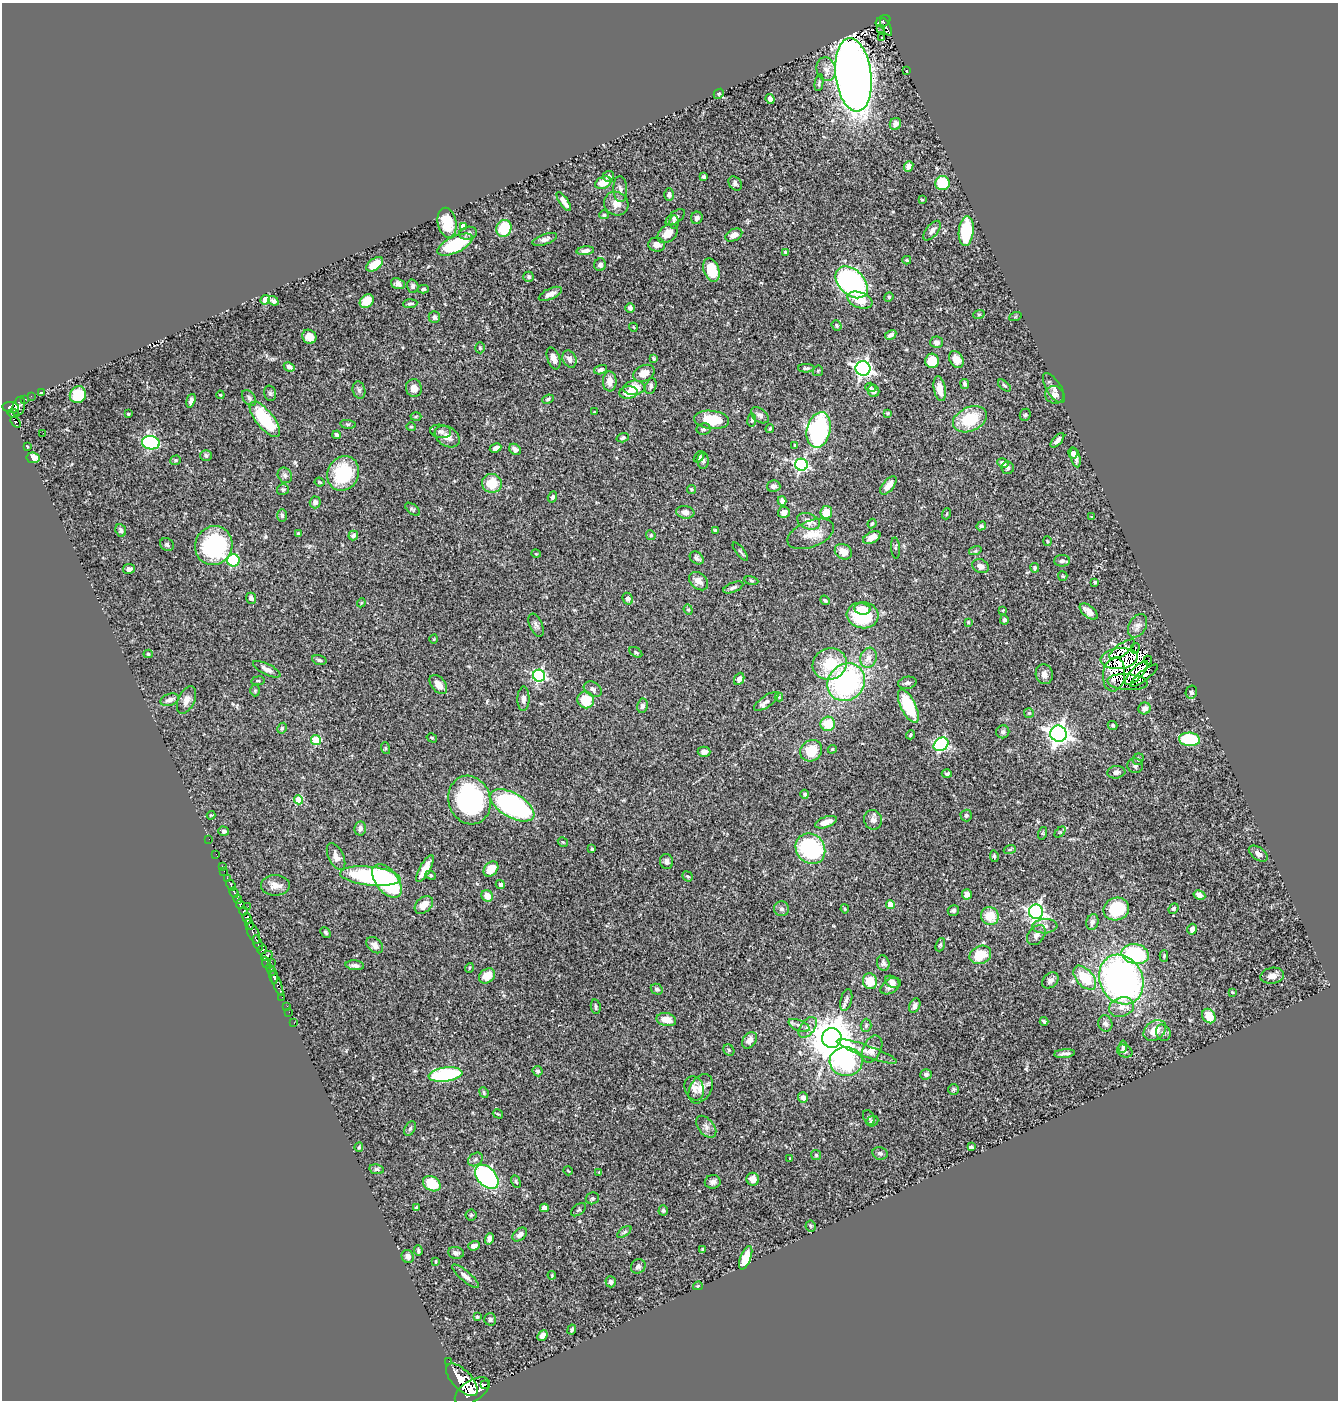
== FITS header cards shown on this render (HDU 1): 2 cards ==
NAXIS1  =                 1336
NAXIS2  =                 1398

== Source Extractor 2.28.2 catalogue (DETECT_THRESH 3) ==
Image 1336 x 1398 px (HDU 1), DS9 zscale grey, 1 PNG px = 1 image px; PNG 1340 x 1402 px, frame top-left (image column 1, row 1398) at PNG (2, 3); each listed source drawn as its Kron ellipse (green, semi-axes under 4 px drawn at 4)
Background 0.506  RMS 0.023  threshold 0.0699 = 3 sigma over >= 5 px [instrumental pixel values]
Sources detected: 422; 3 with non-positive FLUX_AUTO (blend fragments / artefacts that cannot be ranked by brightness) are neither listed nor drawn; the other 419 listed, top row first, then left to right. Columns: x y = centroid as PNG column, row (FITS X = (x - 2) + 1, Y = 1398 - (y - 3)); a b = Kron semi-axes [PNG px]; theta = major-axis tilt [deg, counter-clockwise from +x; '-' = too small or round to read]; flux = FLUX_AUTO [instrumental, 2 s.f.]
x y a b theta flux
883 21 8 5 28 130
886 27 10 3 -63 96
881 28 3 2 - 4.6
881 38 3 2 - 2.2
826 69 12 9 -77 11
907 71 2 2 - 1.3
853 75 37 18 -83 1900
819 83 8 4 79 2.9
719 94 5 4 - 2
770 99 5 4 - 6
895 124 6 5 - 9.4
909 166 5 4 - 8.6
608 176 6 5 - 5.9
704 177 3 3 - 3.4
603 183 8 6 21 21
735 183 8 5 -49 4.8
942 183 7 7 - 80
620 189 13 7 -87 6.3
669 195 6 5 - 4.8
922 200 3 2 - 1.2
564 202 11 4 -56 9.4
616 204 12 11 - 14
604 215 5 4 - 2.4
675 217 11 5 36 5.6
697 218 6 5 - 5.3
674 222 6 5 - 2.9
447 223 15 9 -78 44
463 226 4 4 - 11
504 228 8 7 - 57
932 231 12 5 51 7.4
966 231 15 7 84 87
468 233 9 6 12 4.3
668 233 11 8 39 19
734 235 9 6 26 9.1
545 239 13 5 20 6.1
455 245 19 8 25 93
657 245 8 7 - 9.4
585 251 9 4 8 6.5
785 252 4 3 - 2.3
907 260 4 3 - 1.8
375 264 10 5 35 24
600 265 6 6 - 5.4
711 270 12 7 -70 37
529 277 5 5 - 3
852 282 19 12 -44 340
398 284 7 5 -20 5.6
413 286 7 5 -74 3.8
423 289 5 4 - 2.9
550 294 12 5 24 8.6
889 297 5 4 - 1.8
265 300 5 4 - 34
860 300 13 8 -21 25
273 301 5 4 - 5
367 301 8 6 40 24
410 304 7 4 5 3.1
630 308 5 4 - 4.8
979 314 6 3 19 1.9
434 317 6 5 - 4.1
1015 317 6 4 19 1.8
837 325 5 4 - 3
633 327 4 3 - 1.3
891 335 6 4 30 5.9
309 337 7 6 - 15
936 342 6 6 - 5.2
480 348 5 4 - 2.2
554 358 11 6 -70 10
569 359 9 6 -64 8.7
654 359 4 3 - 2.2
956 359 9 6 -58 16
932 361 7 7 - 36
289 367 6 4 -27 5.9
806 368 8 4 1 2.5
863 368 7 7 - 520
601 370 6 4 18 3.8
818 371 5 5 - 2.3
644 373 11 8 25 16
610 381 10 7 89 13
965 384 5 4 - 3.3
651 386 8 5 72 4.8
1004 386 7 4 -40 2.5
870 387 5 4 - 2.3
414 388 9 8 - 11
634 388 10 7 6 30
1054 388 17 7 -58 7.9
940 389 13 6 -79 16
359 390 9 6 -76 4.7
873 391 6 5 - 4.7
41 393 4 3 - 2.2
270 393 8 6 -75 3.1
628 393 9 6 6 17
78 395 8 8 - 45
220 395 4 3 - 1.4
1054 395 9 8 - 7.8
31 396 2 2 - 5.6
249 398 9 5 -51 4.4
25 399 3 3 - 13
548 399 6 4 24 2.7
191 401 7 4 73 5.1
19 406 10 6 73 240
11 407 8 5 -7 410
594 412 3 3 - 1.3
13 413 6 4 -8 140
887 413 3 3 - 1.9
128 414 3 2 - 1.5
760 415 10 6 -38 5.6
1025 415 6 5 - 2.5
416 417 5 3 - 1.8
265 419 21 9 -51 91
970 419 18 12 25 62
712 420 17 9 -6 51
752 420 6 4 83 2.3
16 422 6 4 -52 150
348 424 8 4 -8 2.5
411 427 5 4 - 1.9
703 429 7 5 8 3.7
770 429 4 3 - 1.9
819 430 18 11 76 280
441 431 10 6 -8 6.1
43 433 2 2 - 1.1
336 435 4 3 - 2.9
447 437 14 9 -32 13
623 438 6 4 17 2.9
1057 440 9 4 47 6.2
151 443 9 6 -9 180
795 445 3 3 - 1.5
27 447 3 2 - 1.4
495 448 6 4 27 7.7
515 449 6 5 - 6.3
1073 453 5 4 - 5.5
206 455 6 5 - 3.5
699 457 6 4 51 3.9
1075 457 10 4 -76 6.9
33 458 6 5 - 19
175 460 5 4 - 2.5
703 461 8 5 -88 3.8
1003 463 6 5 - 6.9
801 465 6 6 - 260
1008 468 6 6 - 3.4
343 474 18 15 62 87
285 475 8 6 -57 4.4
320 482 5 3 - 1.7
492 483 10 9 - 38
888 485 11 5 50 11
774 486 6 5 - 5.8
283 489 6 5 - 3.5
692 489 4 4 - 2.2
552 497 5 4 - 3.2
782 501 5 4 - 5.5
315 502 6 5 - 6.4
413 509 9 4 -37 2.7
685 512 9 6 -10 9.7
784 512 6 5 - 8.5
826 512 6 6 - 28
946 514 5 3 - 1.4
282 515 6 5 - 3.1
1091 517 4 2 - 1
809 521 12 7 -22 15
872 524 5 3 - 2
981 526 5 4 - 2.8
121 530 6 5 - 3.4
715 531 3 3 - 2.6
298 534 3 3 - 1.8
811 534 24 13 22 27
651 535 5 4 - 2.2
353 536 5 4 - 4.4
872 537 9 5 26 14
1047 541 5 3 - 1.5
167 545 7 6 - 3.2
214 545 20 18 61 170
895 548 11 4 -85 2.5
975 551 6 4 17 2.1
740 552 11 4 -52 2.6
843 552 9 7 -33 16
536 554 5 3 - 1.2
697 558 7 5 -41 4.4
233 560 6 6 - 99
1062 561 8 5 1 5
980 566 8 6 -28 9.7
1035 568 5 4 - 2.9
129 569 6 5 - 5.3
1063 576 5 4 - 1.7
698 581 11 7 -41 11
751 581 7 3 -9 2.2
1095 582 4 4 - 2.4
733 587 11 4 21 4.6
251 598 5 5 - 4.8
628 599 6 5 - 7.9
825 600 5 4 - 2.6
361 603 4 3 - 1.5
862 609 8 5 -9 15
688 610 5 4 - 2
1003 610 3 3 - 1.1
1089 611 11 5 -40 15
863 615 16 13 -6 85
1004 620 5 4 - 3
968 622 4 3 - 1.5
536 625 12 6 -66 5.3
1137 626 13 8 60 8.7
434 639 4 3 - 1.2
1135 648 5 2 - 0.088
1122 649 15 5 35 13
636 652 7 4 -31 2.5
148 654 4 4 - 2.3
868 658 10 8 72 12
1119 658 18 10 6 21
319 660 7 4 -15 3.4
1148 660 4 3 - 370
830 664 17 15 22 55
267 669 15 5 -27 8.2
1137 673 15 6 47 2.9
1044 674 10 8 -76 8.9
1114 674 17 11 82 36
539 676 6 6 - 260
1144 676 17 5 38 6
739 679 6 5 - 7.6
258 681 7 3 8 1.6
846 682 20 18 49 310
1128 682 20 7 -4 16
907 683 9 6 11 4.9
438 684 11 7 -51 14
593 689 10 6 -32 5.8
255 690 6 5 - 2.4
1191 692 6 5 - 4.1
779 697 4 4 - 1.5
523 699 12 6 89 6.7
169 700 9 6 20 6.9
186 700 15 8 65 10
586 700 8 8 - 36
766 702 14 5 35 7.6
642 706 7 5 81 5.9
908 706 18 7 -64 86
1145 708 6 6 - 8.5
1029 713 5 5 - 1.9
828 724 7 7 - 37
1113 725 5 4 - 2.2
282 728 5 4 - 2.2
1003 732 6 6 - 4
1058 734 8 8 - 1000
910 735 5 3 - 2.3
432 738 5 3 - 1.6
1190 739 10 6 -5 110
316 740 5 5 - 65
941 744 8 6 36 250
385 748 6 4 -71 1.8
832 749 4 4 - 2
811 751 11 10 - 40
704 752 6 5 - 9.8
1138 759 6 5 - 2.5
1135 766 8 7 - 5.3
1116 772 9 6 6 5.5
947 774 5 4 - 3.8
805 794 4 4 - 3
299 800 4 4 - 50
469 800 24 21 -72 230
512 805 24 12 -30 340
211 815 4 4 - 1.4
966 815 6 5 - 3.5
873 820 10 9 - 8.2
826 822 11 5 19 13
360 828 7 6 - 6.7
223 831 5 4 - 4.8
1060 832 6 4 44 2.2
1043 833 6 4 72 2.2
209 839 2 2 - 2.5
563 842 5 3 - 1.4
592 849 3 3 - 2
810 849 16 14 -53 170
1010 849 6 4 20 2.1
216 854 2 2 - 2.9
1258 854 11 6 -35 7.8
994 856 6 4 -82 2.5
336 857 14 7 -64 12
667 861 7 6 - 5.6
222 867 2 2 - 7.9
425 868 15 5 60 22
491 869 8 6 47 25
224 871 2 2 - 11
431 875 5 4 - 2.2
370 876 30 9 -6 200
688 876 6 4 -39 2.5
227 878 2 2 - 6.7
387 881 19 11 -52 170
500 884 4 4 - 5.9
231 885 6 3 -66 99
275 885 14 10 0 13
234 893 5 3 - 160
967 894 5 5 - 8.5
1199 895 6 4 -29 7.9
487 896 6 5 - 16
238 899 4 3 - 230
240 904 5 3 - 330
890 904 4 4 - 27
424 905 10 7 42 17
248 906 2 2 - 7.3
782 909 7 7 - 5
845 909 4 3 - 1.8
1116 909 13 11 20 80
1173 909 5 4 - 2.7
953 910 6 5 - 3.5
244 911 4 3 - 220
1036 912 7 7 - 420
990 916 9 8 - 34
247 918 5 4 - 440
1092 922 8 6 71 5.9
249 924 5 3 - 160
1045 926 12 7 3 9
1192 929 5 5 - 8.8
253 933 11 5 -66 330
325 933 6 4 -47 2.5
1036 935 11 7 50 8.3
258 943 8 3 -70 190
375 945 9 7 -42 8.1
940 945 7 4 70 2.3
262 950 5 4 - 260
1135 954 14 10 -12 120
980 955 11 8 26 33
267 956 6 4 36 120
1164 956 6 4 87 2.5
271 962 4 3 - 18
267 963 6 3 -67 130
883 963 8 6 -75 4.1
355 965 9 5 -5 6.1
469 968 5 3 - 1.4
271 970 6 3 -61 350
273 976 8 4 -81 360
487 976 8 6 38 16
1272 976 12 8 10 11
1085 978 14 8 -49 59
1050 980 9 7 42 6.2
1121 980 26 21 -63 600
870 981 8 7 - 30
892 982 8 5 -32 6.3
277 983 13 3 -68 300
891 986 11 7 33 9.3
657 989 6 5 - 3.9
1232 992 4 2 - 1.4
282 997 2 2 - 7.3
846 1000 11 5 75 5.3
287 1006 2 2 - 8
915 1006 7 5 64 5.6
596 1007 7 5 -81 3.1
1122 1007 13 9 20 14
289 1012 2 2 - 8.3
1209 1016 8 6 -56 27
666 1020 10 6 -11 19
1044 1021 4 3 - 2.7
294 1023 2 2 - 5.9
1105 1023 8 7 - 6.5
799 1025 11 5 -23 5.9
866 1025 6 5 - 3.2
808 1027 12 7 53 8.1
1155 1030 12 9 38 22
1163 1033 8 7 - 5.4
832 1038 10 10 - 6100
749 1040 9 6 54 11
1123 1047 6 4 83 2.9
872 1049 14 9 64 12
729 1050 6 5 - 2.8
867 1051 32 6 -20 15
1125 1051 8 6 -27 3.9
1064 1054 10 3 5 5.1
846 1061 16 14 -3 180
537 1071 5 5 - 3.1
926 1074 6 5 - 3.7
445 1075 17 7 8 180
694 1088 12 9 -71 9.5
701 1089 16 10 59 15
954 1089 5 5 - 2.4
484 1092 5 4 - 2.8
803 1098 5 5 - 8.5
498 1114 5 3 - 1.6
869 1117 8 5 -60 3.9
872 1121 6 5 - 3.5
706 1127 13 7 -49 7.5
410 1128 8 5 62 3.3
359 1147 5 4 - 2.3
971 1147 4 4 - 3.3
880 1153 8 6 -12 3.7
816 1155 5 4 - 2.4
475 1159 8 6 37 4.3
790 1159 4 2 - 1.1
377 1169 7 5 -10 3.3
568 1171 5 2 - 1.4
599 1172 4 2 - 1.1
487 1177 14 9 -47 210
753 1179 6 6 - 11
516 1181 6 4 -63 2.3
713 1182 8 6 13 6.1
432 1184 9 7 -32 47
592 1198 7 6 - 2.7
417 1208 3 3 - 3.1
544 1208 4 4 - 14
579 1210 8 5 36 2.6
663 1210 5 4 - 2.7
471 1215 5 5 - 2.5
811 1226 5 5 - 2.6
624 1232 8 4 36 3
520 1234 8 5 41 6.8
489 1239 6 4 74 5
474 1246 6 4 18 7.5
703 1249 4 3 - 1.4
418 1250 5 3 - 2.9
456 1253 8 6 -6 4.4
408 1256 6 6 - 7.5
746 1258 12 5 69 31
436 1261 4 2 - 1.3
638 1266 8 7 - 4.5
552 1275 4 3 - 1.5
465 1276 17 5 -41 8.3
611 1282 5 5 - 6.2
698 1286 5 3 - 1.5
477 1317 4 4 - 1.9
490 1319 6 6 - 3.4
572 1330 5 4 - 2.6
542 1335 6 4 48 7.6
449 1361 2 2 - 5.9
462 1380 20 9 -46 3500
485 1384 3 2 - 5600
472 1391 20 10 34 2900
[3 non-positive-flux detections neither listed nor drawn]